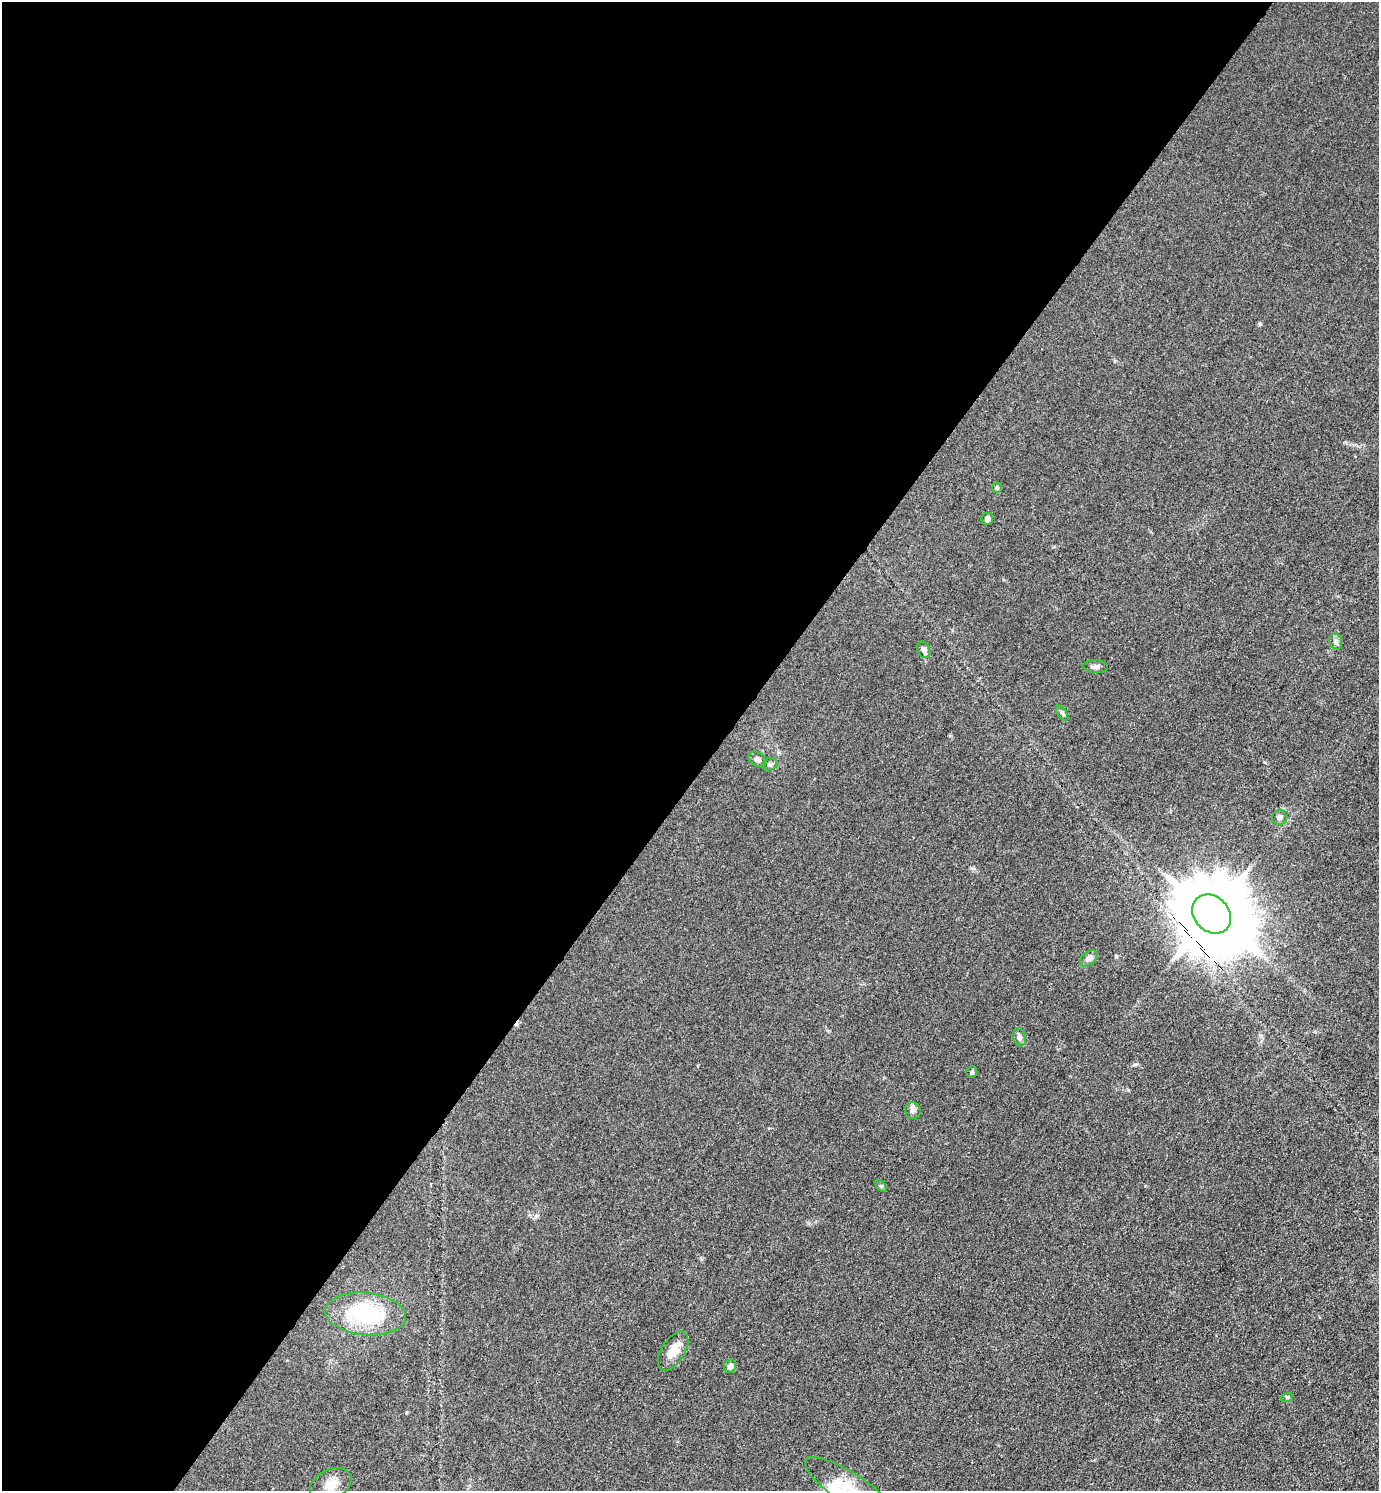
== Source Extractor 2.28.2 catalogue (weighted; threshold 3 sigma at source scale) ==
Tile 5 of 4 x 4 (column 1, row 2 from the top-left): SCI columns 297-1673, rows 2979-4467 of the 5960 x 5956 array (HDU 1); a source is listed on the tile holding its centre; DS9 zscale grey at full resolution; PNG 1381 x 1493 px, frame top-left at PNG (2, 2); each listed source drawn as its Kron ellipse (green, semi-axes under 4 px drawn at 4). Shown black and unused: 52% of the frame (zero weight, under 3 of 4 exposures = <1% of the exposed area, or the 3 px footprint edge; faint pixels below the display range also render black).
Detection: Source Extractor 2.28.2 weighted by HDU 2 'WHT'; one run over the whole footprint, this tile lists its part. Background 0.0432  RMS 0.0051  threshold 0.0231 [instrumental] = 3 sigma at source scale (4.5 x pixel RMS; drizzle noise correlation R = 1.50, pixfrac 1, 0.05/0.05 arcsec/px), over >= 5 px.
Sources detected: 21; all 21 listed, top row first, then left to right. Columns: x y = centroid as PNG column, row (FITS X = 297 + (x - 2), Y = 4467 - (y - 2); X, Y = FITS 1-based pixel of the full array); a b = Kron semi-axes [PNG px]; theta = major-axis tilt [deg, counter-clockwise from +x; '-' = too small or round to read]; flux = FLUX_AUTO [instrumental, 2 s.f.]
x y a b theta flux
997 488 5 4 - 0.69
987 519 6 5 - 2.1
1336 642 8 6 -75 1.5
924 650 8 6 -67 2.2
1095 666 12 6 -2 1.8
1062 713 9 4 -54 0.99
757 759 10 6 -33 1.6
770 764 8 6 30 1.1
1279 817 7 7 - 1.7
1212 914 21 17 -46 7900
1089 958 10 6 39 2
1019 1037 9 6 -73 1.6
972 1072 6 5 - 0.74
913 1110 8 7 - 1.7
881 1186 7 4 -44 0.72
366 1314 40 21 -5 38
673 1351 22 11 58 7.2
730 1366 7 6 - 2.1
1287 1397 6 4 17 0.66
331 1484 22 14 27 7.1
851 1490 54 15 -33 15
Overlapping masked pixels (flux is a lower limit): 1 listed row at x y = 1212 914
Isophote crosses this tile's border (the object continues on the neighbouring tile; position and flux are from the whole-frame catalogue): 1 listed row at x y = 851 1490
Unlisted compact peaks at least as high as the median listed source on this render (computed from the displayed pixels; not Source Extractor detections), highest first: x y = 1260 324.